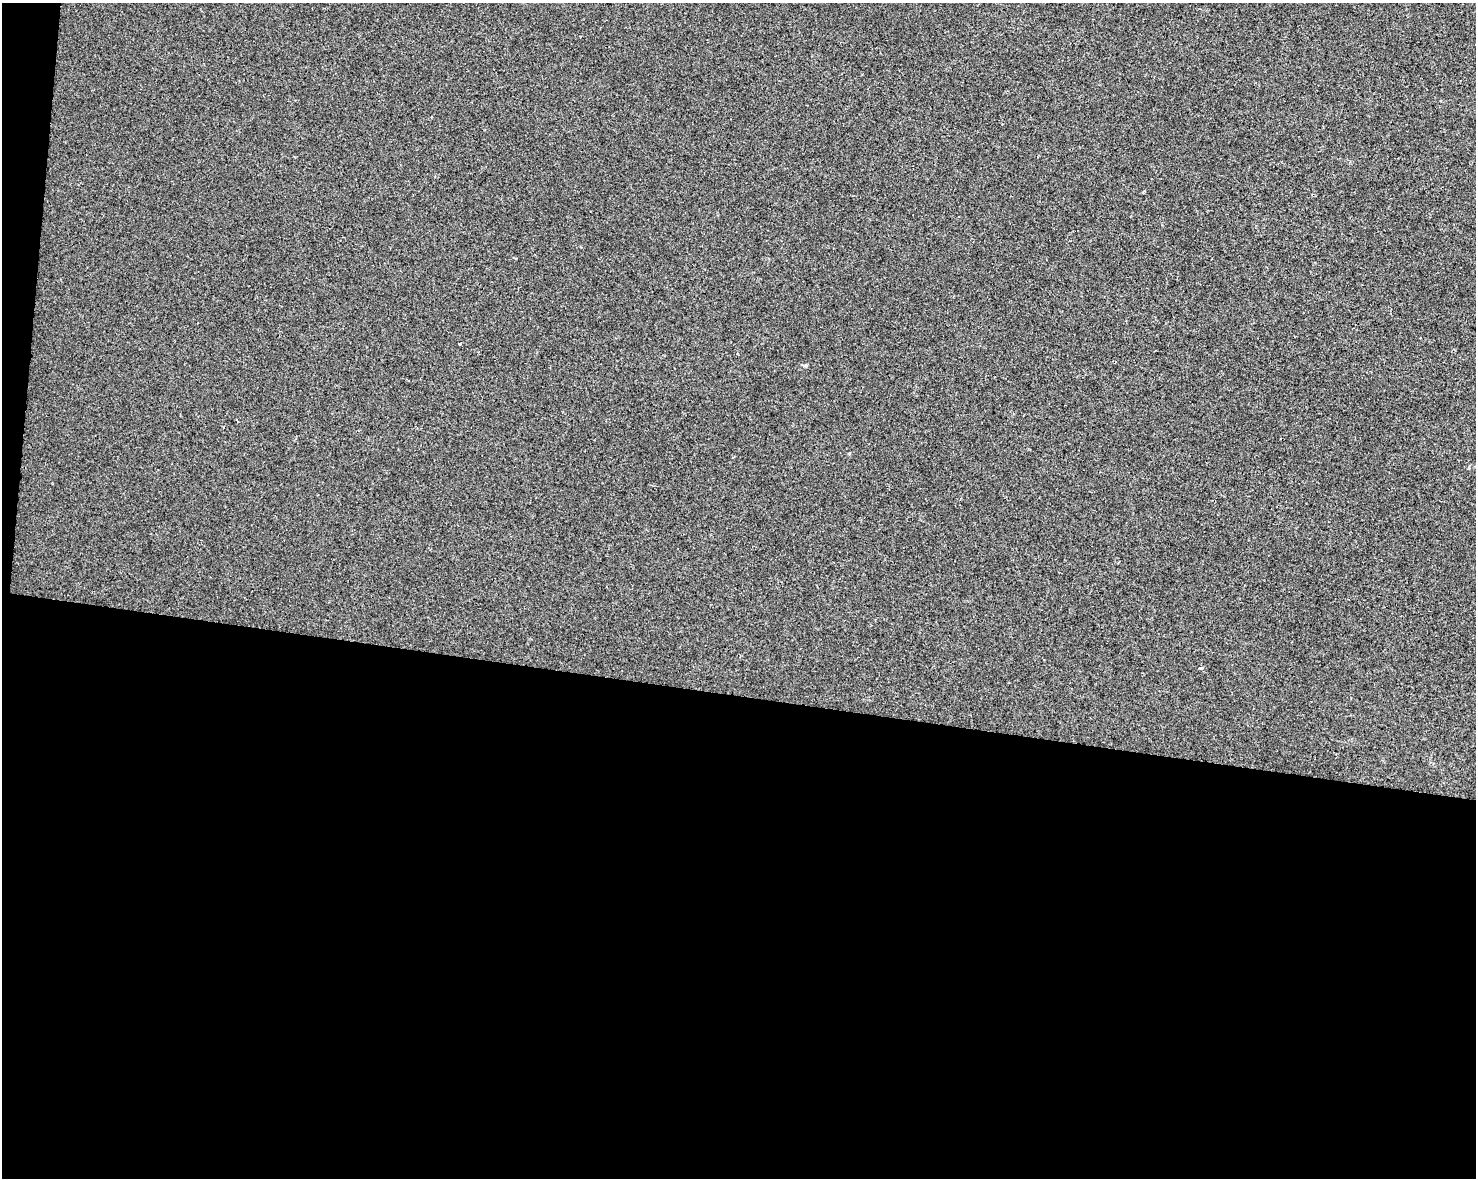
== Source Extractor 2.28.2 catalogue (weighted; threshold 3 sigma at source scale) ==
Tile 10 of 3 x 4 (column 1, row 4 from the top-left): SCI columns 228-1701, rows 11-1186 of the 4934 x 4714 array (HDU 1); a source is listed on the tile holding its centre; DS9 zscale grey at full resolution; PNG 1478 x 1180 px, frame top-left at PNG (2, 3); no overlay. Shown black and unused: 42% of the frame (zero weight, under 2 of 3 exposures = <1% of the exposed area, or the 3 px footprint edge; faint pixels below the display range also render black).
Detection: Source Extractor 2.28.2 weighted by HDU 2 'WHT'; one run over the whole footprint, this tile lists its part. Background 0.00135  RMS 0.0056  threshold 0.0251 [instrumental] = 3 sigma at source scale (4.5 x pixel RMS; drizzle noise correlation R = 1.50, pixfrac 1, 0.0396/0.0396 arcsec/px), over >= 5 px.
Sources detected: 3; all 3 listed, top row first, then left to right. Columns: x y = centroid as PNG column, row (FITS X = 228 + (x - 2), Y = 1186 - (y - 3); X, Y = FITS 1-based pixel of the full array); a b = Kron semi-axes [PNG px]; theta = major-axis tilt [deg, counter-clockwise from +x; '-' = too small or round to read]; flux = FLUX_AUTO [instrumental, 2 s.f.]
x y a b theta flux
460 344 3 3 - 2.2
806 366 7 3 8 0.76
1200 668 3 3 - 5